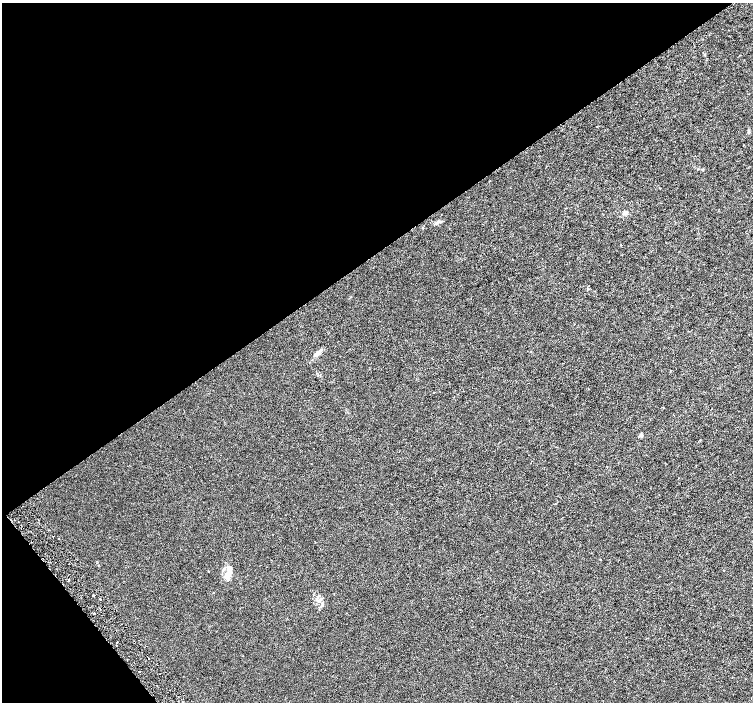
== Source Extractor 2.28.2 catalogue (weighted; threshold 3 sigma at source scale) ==
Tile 5 of 4 x 4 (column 1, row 2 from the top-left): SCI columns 7-1508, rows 3003-4402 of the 6018 x 5941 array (HDU 1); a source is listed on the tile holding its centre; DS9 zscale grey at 2 x 2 block average (1 PNG px = mean of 2 x 2 image px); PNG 755 x 704 px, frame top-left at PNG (2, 3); no overlay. Shown black and unused: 39% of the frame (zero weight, under 3 of 6 exposures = <1% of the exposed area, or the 3 px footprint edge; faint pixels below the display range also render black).
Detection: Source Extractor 2.28.2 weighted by HDU 2 'WHT'; one run over the whole footprint, this tile lists its part. Background 0.00114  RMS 0.0016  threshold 0.0067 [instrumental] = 3 sigma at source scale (4.09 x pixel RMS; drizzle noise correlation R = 1.36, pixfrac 0.8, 0.0396/0.0396 arcsec/px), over >= 5 px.
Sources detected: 17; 2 cosmic-ray / hot-pixel residue — not listed; the other 15 listed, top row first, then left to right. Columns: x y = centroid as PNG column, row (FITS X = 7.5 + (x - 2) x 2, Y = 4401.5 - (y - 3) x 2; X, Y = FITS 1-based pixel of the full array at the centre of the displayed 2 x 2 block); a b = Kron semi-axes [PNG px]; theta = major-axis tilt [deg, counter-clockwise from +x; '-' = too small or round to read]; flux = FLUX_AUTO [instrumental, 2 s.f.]
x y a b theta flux
625 213 5 5 - 0.8
437 222 8 3 39 0.86
532 338 2 2 - 0.091
317 353 11 4 43 1.5
663 408 2 2 - 0.27
641 435 3 3 - 1
59 538 2 2 - 0.21
208 571 2 2 - 0.18
228 574 12 7 44 2.6
93 595 2 2 - 0.66
318 597 9 3 63 0.8
94 613 2 2 - 0.45
117 642 2 2 - 0.15
127 660 2 2 - 0.16
139 672 2 2 - 0.21
Diffuse or blended objects may show on this block-average render without a row.